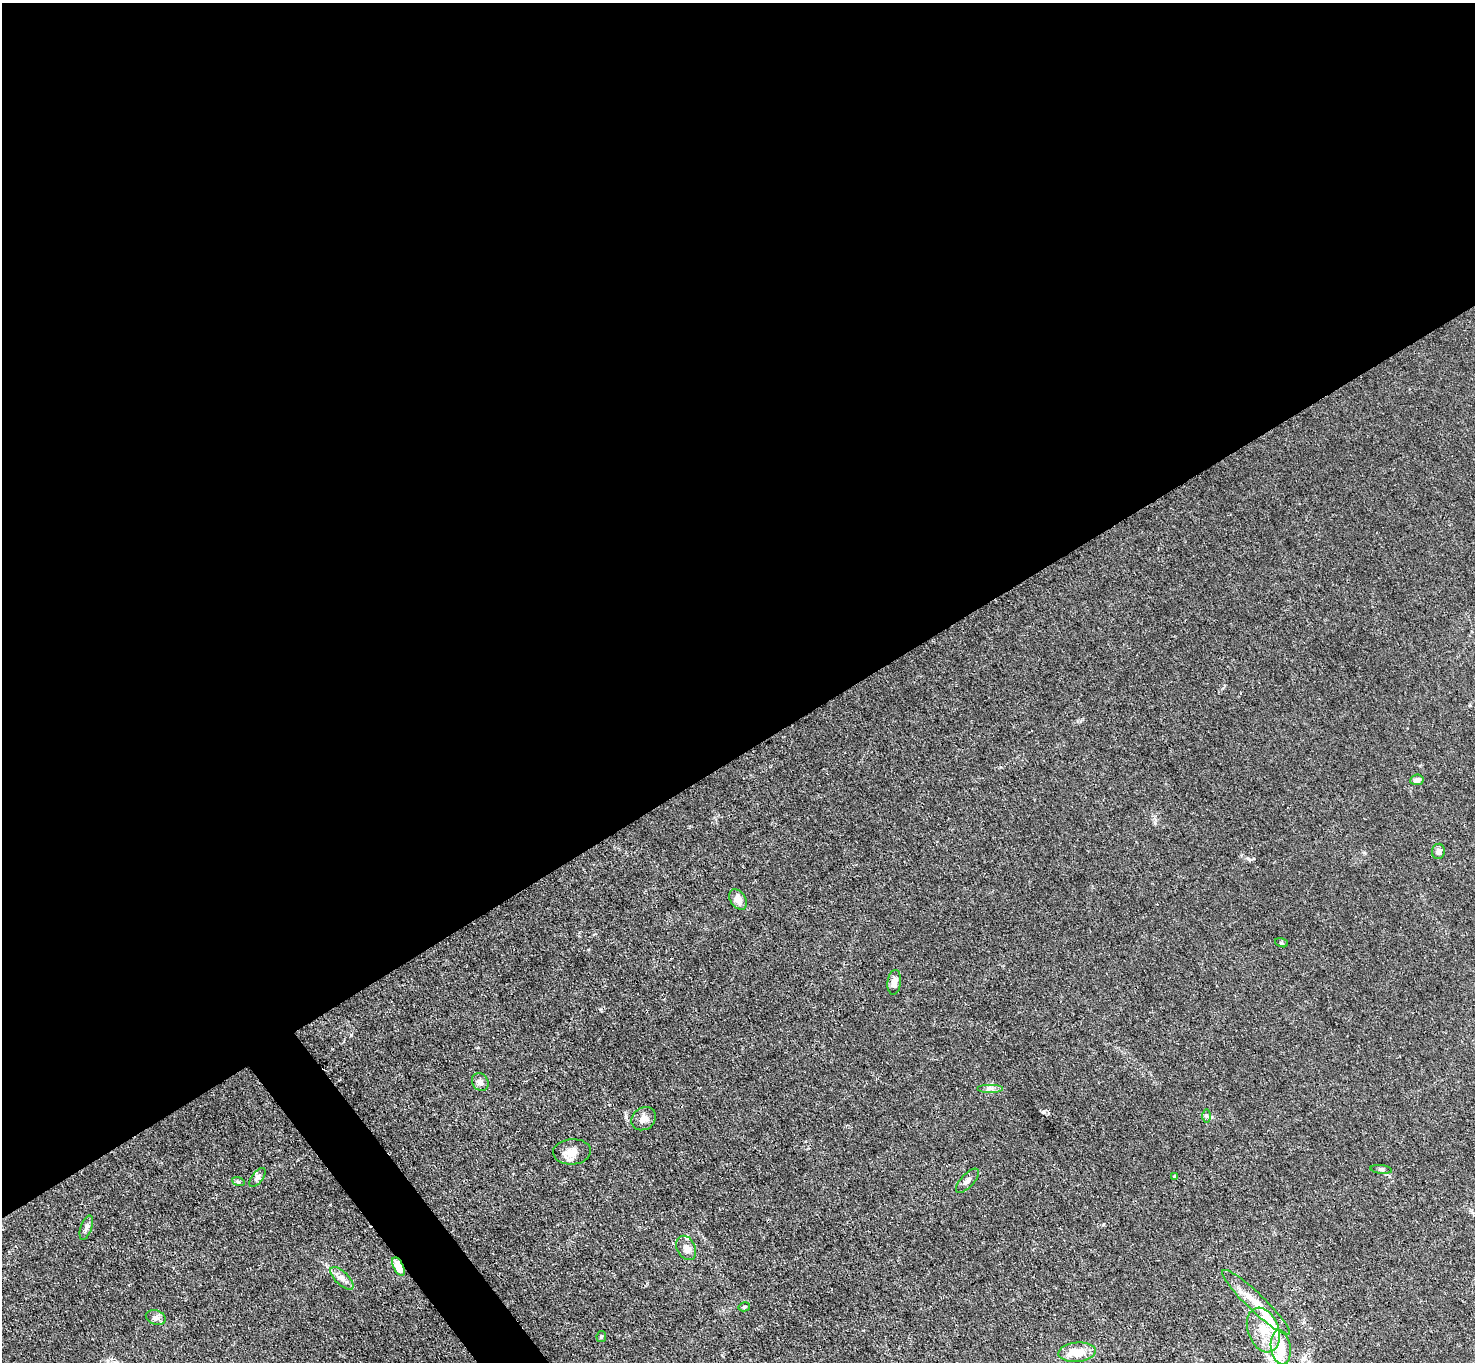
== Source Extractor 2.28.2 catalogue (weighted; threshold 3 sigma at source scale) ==
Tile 2 of 4 x 4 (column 2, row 1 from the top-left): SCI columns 1475-2947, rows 4234-5593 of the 5894 x 5887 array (HDU 1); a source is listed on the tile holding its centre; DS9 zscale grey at full resolution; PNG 1477 x 1364 px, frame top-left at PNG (2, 3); each listed source drawn as its Kron ellipse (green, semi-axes under 4 px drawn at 4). Shown black and unused: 57% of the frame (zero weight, under 3 of 4 exposures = <1% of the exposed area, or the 3 px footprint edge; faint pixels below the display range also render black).
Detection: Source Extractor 2.28.2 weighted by HDU 2 'WHT'; one run over the whole footprint, this tile lists its part. Background 0.0269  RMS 0.0028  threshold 0.0124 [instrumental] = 3 sigma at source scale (4.5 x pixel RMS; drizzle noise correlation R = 1.50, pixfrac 1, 0.05/0.05 arcsec/px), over >= 5 px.
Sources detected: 31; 1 inside a brighter object's white glare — neither listed nor drawn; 4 inside a brighter listed object's ellipse — not listed separately; the other 26 listed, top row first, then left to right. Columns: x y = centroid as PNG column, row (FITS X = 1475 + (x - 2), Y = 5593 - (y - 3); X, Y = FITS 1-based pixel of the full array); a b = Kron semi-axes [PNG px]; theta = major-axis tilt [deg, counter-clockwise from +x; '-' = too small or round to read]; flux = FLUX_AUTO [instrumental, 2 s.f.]
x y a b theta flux
1417 780 7 5 9 1.1
1438 851 7 6 - 1.2
738 899 11 7 -55 2.5
1281 943 7 4 -19 0.36
894 982 12 7 83 2
480 1082 9 7 -58 1.4
990 1088 13 4 0 1
1206 1116 7 4 90 0.52
644 1119 13 11 37 2
572 1152 19 12 4 3.2
1381 1169 11 4 -5 0.62
1174 1176 3 3 - 0.44
257 1177 11 5 52 0.73
238 1181 6 4 -20 0.42
967 1181 15 6 47 1.2
86 1228 13 5 72 0.95
686 1248 13 9 -63 2
398 1267 10 5 -64 5.2
342 1278 15 6 -45 1.6
1256 1302 46 8 -44 6.3
744 1307 6 4 15 0.45
156 1317 10 7 -17 1.2
1263 1330 23 15 -69 6.7
601 1337 5 5 - 0.51
1281 1347 17 10 -82 6.5
1077 1352 19 9 4 5.5
Overlapping masked pixels (flux is a lower limit): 1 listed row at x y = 398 1267